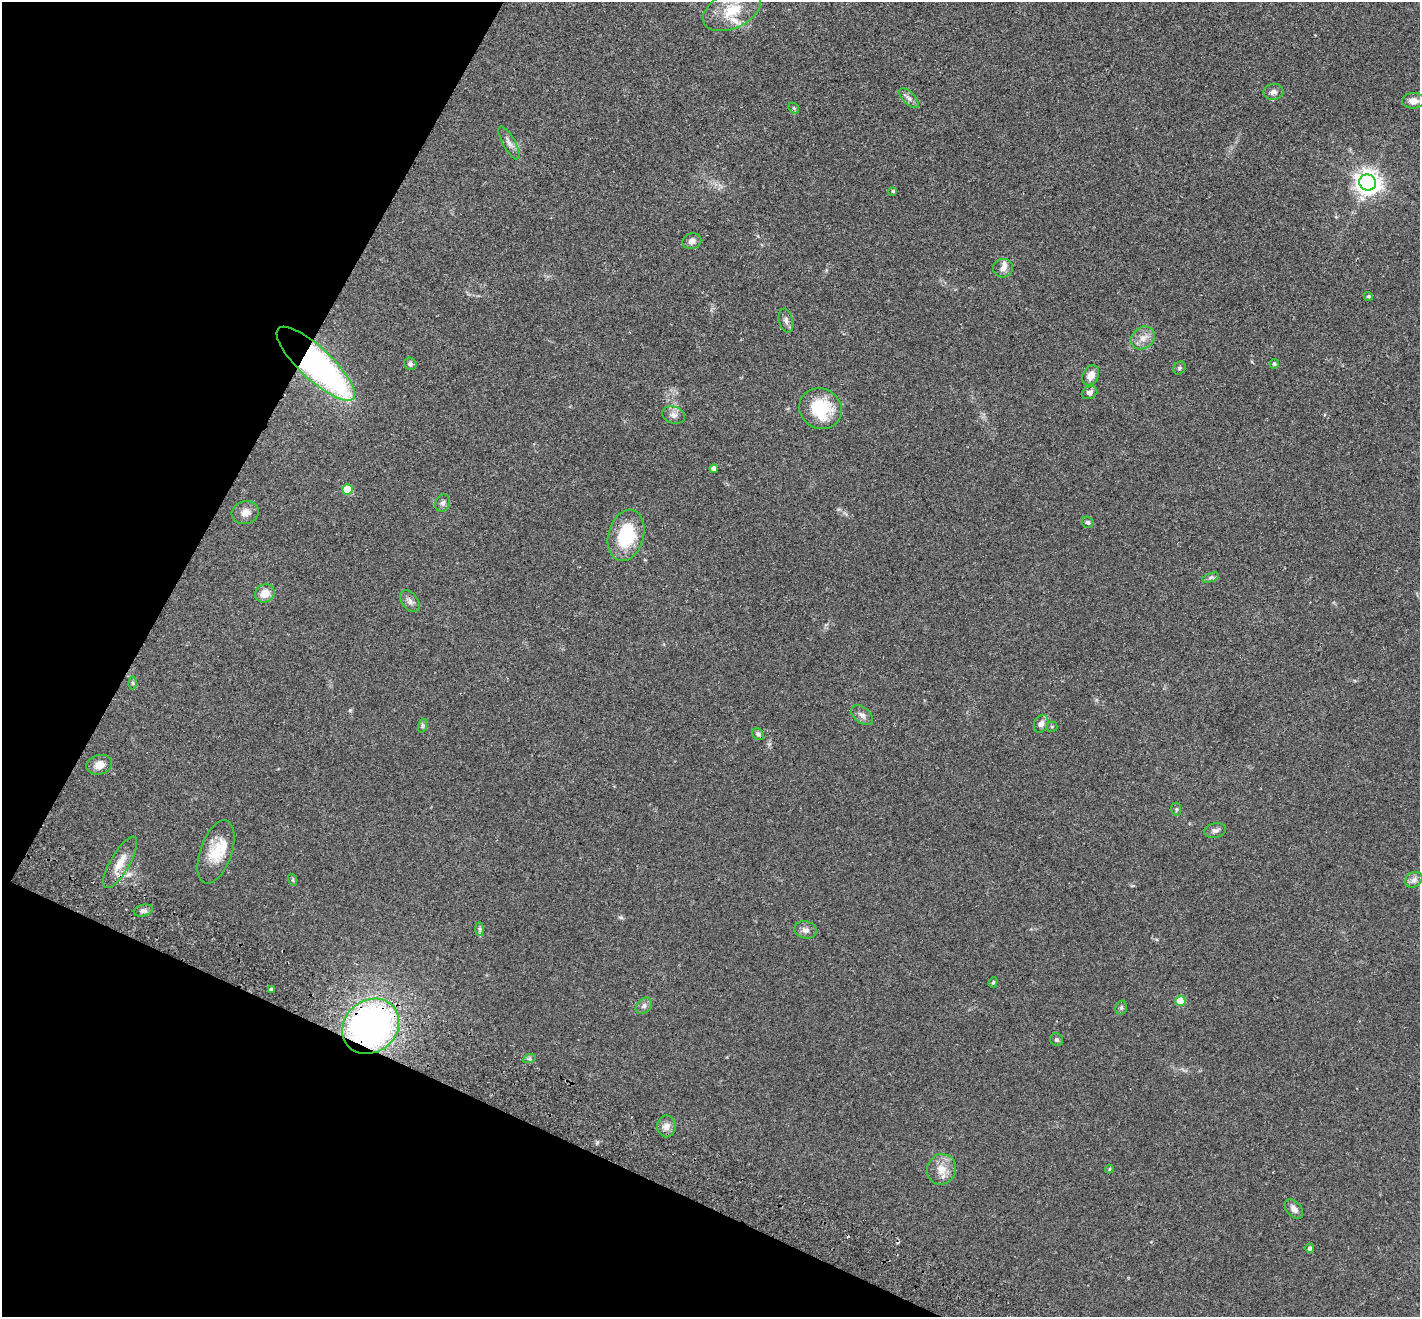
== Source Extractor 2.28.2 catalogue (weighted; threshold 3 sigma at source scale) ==
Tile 9 of 4 x 4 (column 1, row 3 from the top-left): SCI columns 30-1447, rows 1513-2827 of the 5733 x 5790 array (HDU 1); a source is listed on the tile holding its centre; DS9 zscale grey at full resolution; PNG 1422 x 1319 px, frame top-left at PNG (2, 2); each listed source drawn as its Kron ellipse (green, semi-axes under 4 px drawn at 4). Shown black and unused: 23% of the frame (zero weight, under 2 of 3 exposures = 3% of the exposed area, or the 3 px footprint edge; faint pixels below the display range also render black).
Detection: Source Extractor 2.28.2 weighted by HDU 2 'WHT'; one run over the whole footprint, this tile lists its part. Background 0.0446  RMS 0.0066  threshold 0.0298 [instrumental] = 3 sigma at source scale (4.5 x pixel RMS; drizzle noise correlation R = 1.50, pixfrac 1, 0.05/0.05 arcsec/px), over >= 5 px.
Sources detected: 62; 3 inside a brighter listed object's ellipse — not listed separately; the other 59 listed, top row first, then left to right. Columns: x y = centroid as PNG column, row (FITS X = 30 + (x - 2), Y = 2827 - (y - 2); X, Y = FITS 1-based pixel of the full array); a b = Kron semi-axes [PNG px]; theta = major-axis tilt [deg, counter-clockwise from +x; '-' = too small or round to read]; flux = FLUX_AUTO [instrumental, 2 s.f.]
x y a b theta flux
732 10 31 18 25 20
1273 92 10 7 9 2.4
909 98 12 6 -46 2.4
1413 101 11 8 1 4.7
794 108 6 4 -47 0.89
509 143 18 6 -61 3.7
1368 182 8 8 - 570
893 191 4 3 - 1
692 241 9 7 14 3.2
1003 268 10 9 - 3.3
1368 296 4 4 - 1.1
786 320 12 7 -76 2.5
1143 338 12 10 42 5.2
316 364 51 16 -43 230
410 364 6 6 - 1.5
1274 364 5 4 - 1
1179 368 7 5 51 1.3
1091 375 10 7 61 5.7
1090 393 8 6 25 2.4
820 409 22 20 -32 30
674 415 11 8 -15 3.5
714 469 4 4 - 3.1
347 489 5 5 - 19
443 503 9 7 63 1.8
245 512 14 11 14 4.7
1088 522 6 5 - 1.3
626 535 26 17 74 33
1210 578 9 4 19 1.4
265 593 10 9 - 7.6
410 601 12 8 -52 3
133 683 6 4 -89 0.96
862 715 12 7 -40 3
1041 724 9 7 67 3
422 726 7 4 72 1.1
1052 727 5 5 - 0.81
758 734 6 5 - 1.4
99 765 13 9 15 5.1
1176 809 7 5 -80 0.97
1215 830 11 7 11 2.3
216 852 33 16 71 17
120 862 29 9 60 9.3
293 880 6 4 -73 0.79
1414 880 9 7 34 2.6
143 911 10 6 14 2.1
479 929 7 4 -89 1.2
806 930 11 8 -13 3.1
993 982 5 4 - 0.81
271 989 3 3 - 2.3
1180 1001 5 5 - 17
644 1006 9 7 46 2.1
1121 1008 7 5 76 1.2
371 1026 30 26 39 240
1057 1040 7 6 - 1.2
529 1059 7 4 18 1
666 1126 11 9 90 4
941 1169 15 14 - 8.4
1109 1169 4 3 - 0.84
1294 1209 11 7 -49 3.4
1310 1248 4 4 - 2.2
Overlapping masked pixels (flux is a lower limit): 3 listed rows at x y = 316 364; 120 862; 371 1026